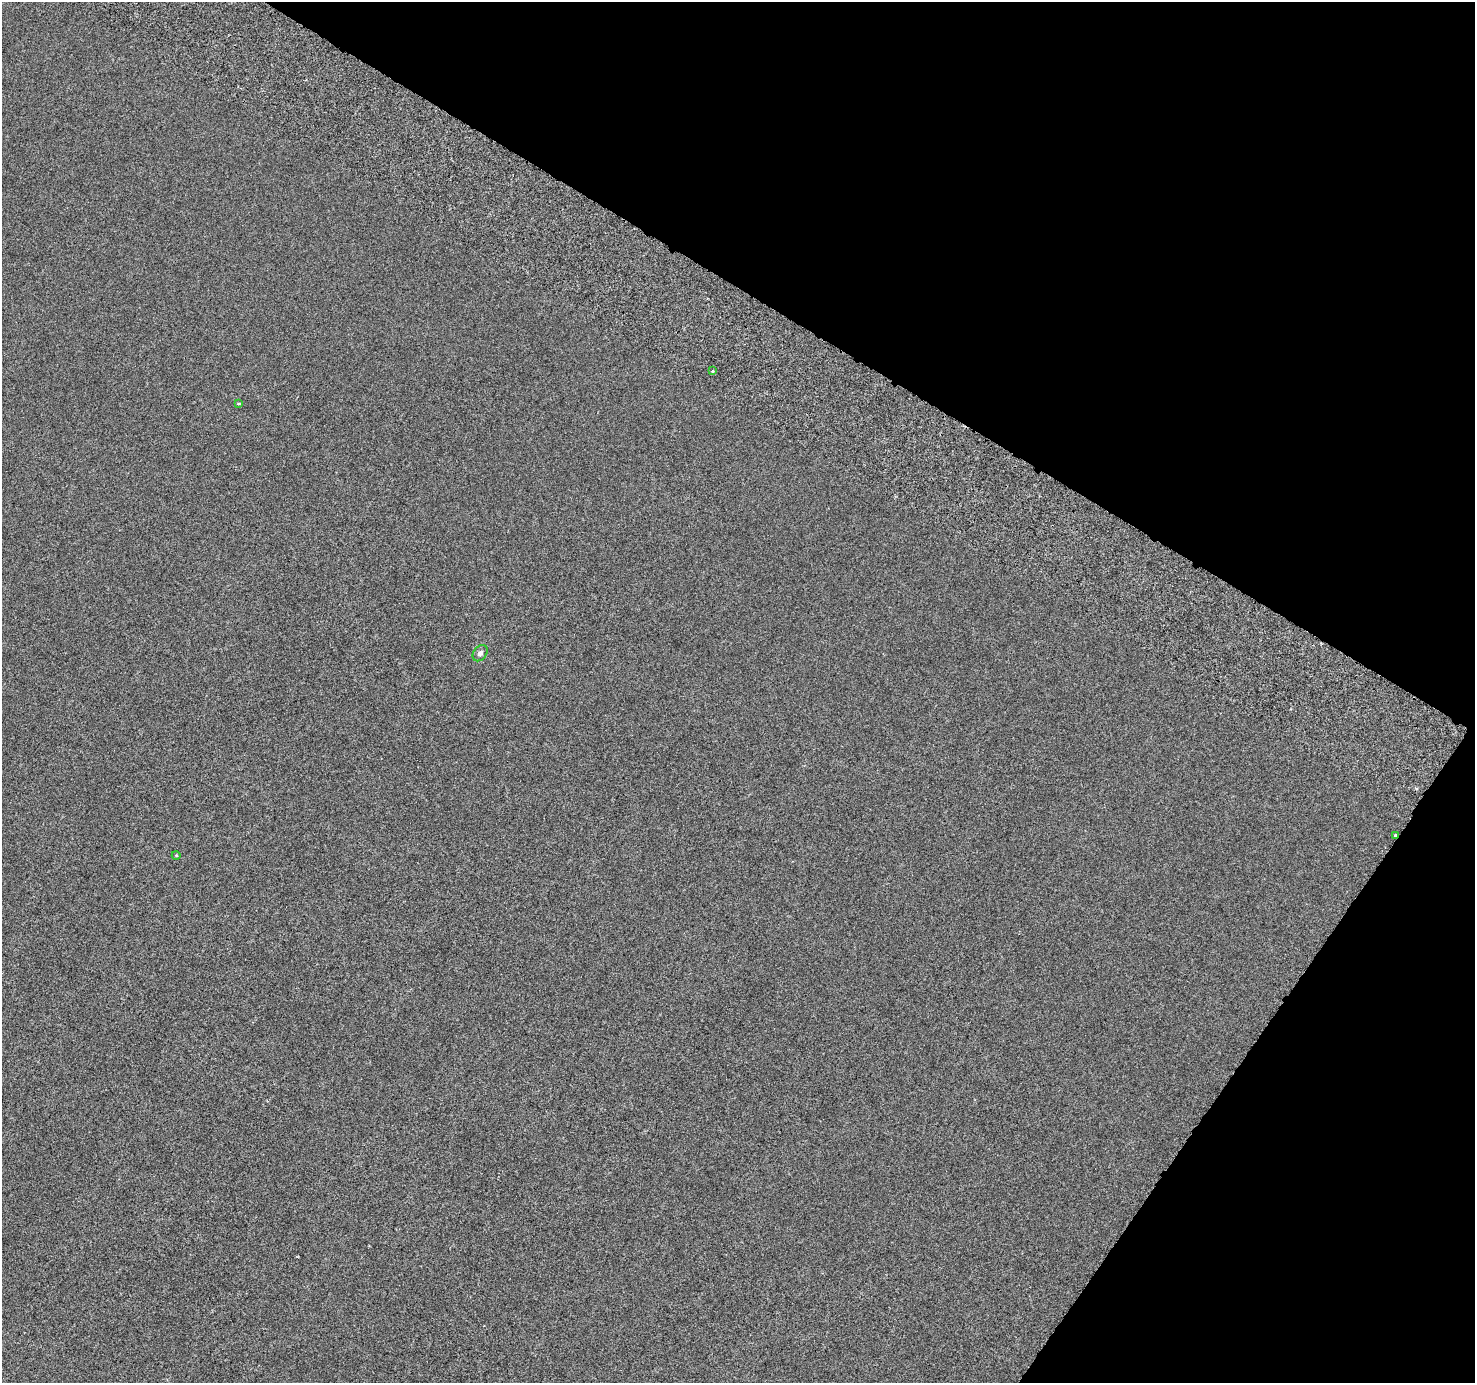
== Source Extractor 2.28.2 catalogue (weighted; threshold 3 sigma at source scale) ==
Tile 8 of 4 x 4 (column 4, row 2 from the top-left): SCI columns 4483-5955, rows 3038-4418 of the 5971 x 6059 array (HDU 1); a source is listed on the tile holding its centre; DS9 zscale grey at full resolution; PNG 1477 x 1385 px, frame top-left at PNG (2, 2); each listed source drawn as its Kron ellipse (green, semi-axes under 4 px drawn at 4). Shown black and unused: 29% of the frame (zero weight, under 3 of 6 exposures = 3% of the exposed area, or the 3 px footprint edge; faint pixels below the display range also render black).
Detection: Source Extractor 2.28.2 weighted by HDU 2 'WHT'; one run over the whole footprint, this tile lists its part. Background -1.67e-04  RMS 0.0017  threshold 0.00697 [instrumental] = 3 sigma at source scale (4.09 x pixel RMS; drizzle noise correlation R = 1.36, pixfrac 0.8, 0.0396/0.0396 arcsec/px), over >= 5 px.
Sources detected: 5; all 5 listed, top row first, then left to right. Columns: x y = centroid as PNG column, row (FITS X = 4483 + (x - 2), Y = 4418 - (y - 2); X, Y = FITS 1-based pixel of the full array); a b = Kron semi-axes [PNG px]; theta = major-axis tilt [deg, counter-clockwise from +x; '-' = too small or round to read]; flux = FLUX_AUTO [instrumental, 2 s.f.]
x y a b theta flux
713 371 3 3 - 0.24
239 404 4 3 - 0.21
480 653 9 6 53 0.58
1396 835 3 3 - 0.43
176 855 4 3 - 0.12
Overlapping masked pixels (flux is a lower limit): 1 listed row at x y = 1396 835